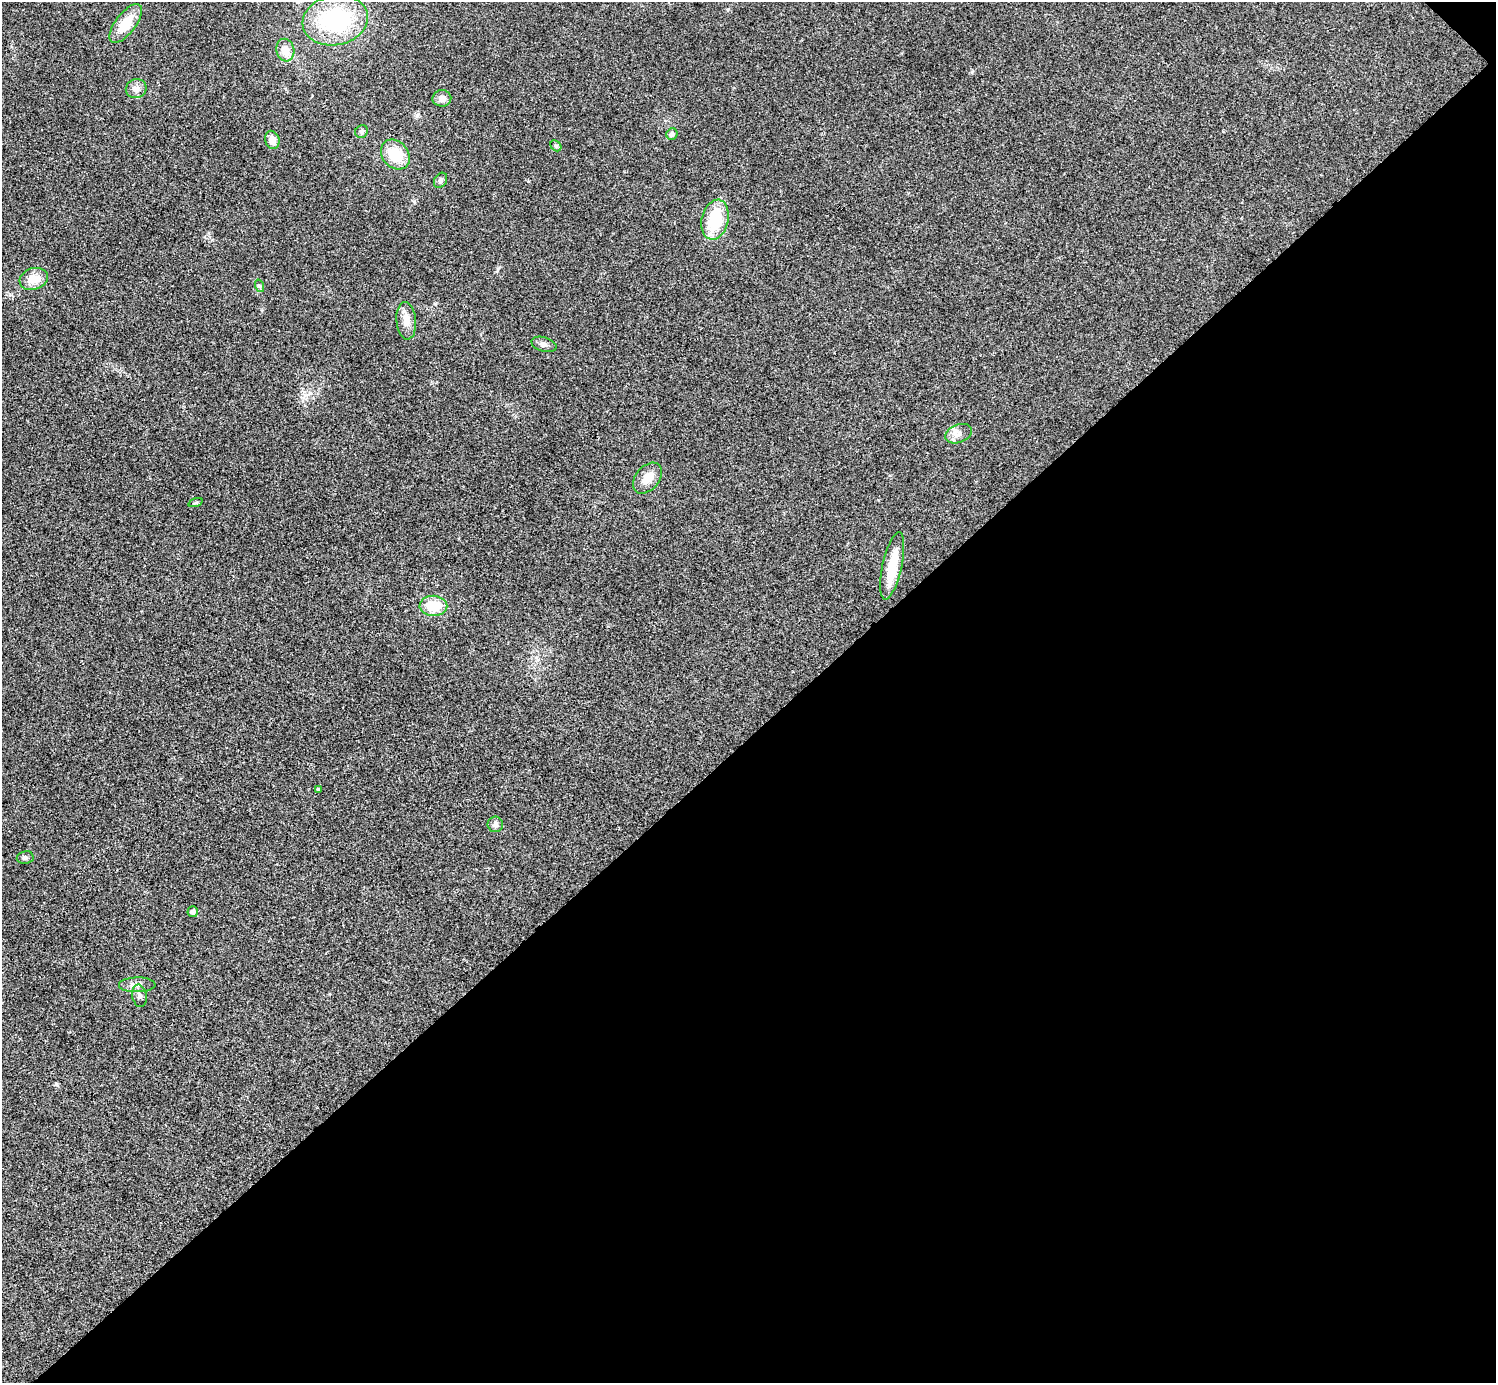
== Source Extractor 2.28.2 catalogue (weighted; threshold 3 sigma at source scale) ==
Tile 12 of 4 x 4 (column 4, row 3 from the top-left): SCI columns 4487-5980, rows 1682-3062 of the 5983 x 5983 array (HDU 1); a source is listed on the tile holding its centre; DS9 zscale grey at full resolution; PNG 1498 x 1385 px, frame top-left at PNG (2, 2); each listed source drawn as its Kron ellipse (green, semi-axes under 4 px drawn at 4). Shown black and unused: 47% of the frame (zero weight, under 3 of 4 exposures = <1% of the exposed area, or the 3 px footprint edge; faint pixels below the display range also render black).
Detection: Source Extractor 2.28.2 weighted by HDU 2 'WHT'; one run over the whole footprint, this tile lists its part. Background 0.0218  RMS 0.0056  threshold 0.0251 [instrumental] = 3 sigma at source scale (4.5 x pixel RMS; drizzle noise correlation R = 1.50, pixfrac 1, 0.05/0.05 arcsec/px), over >= 5 px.
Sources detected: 28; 1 inside a brighter listed object's ellipse — not listed separately; the other 27 listed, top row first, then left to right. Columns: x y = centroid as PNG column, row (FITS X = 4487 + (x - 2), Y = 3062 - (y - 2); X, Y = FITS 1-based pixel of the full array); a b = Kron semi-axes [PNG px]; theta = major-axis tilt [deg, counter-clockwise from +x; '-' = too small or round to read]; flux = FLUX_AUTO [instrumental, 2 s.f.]
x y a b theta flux
335 20 33 25 12 58
126 24 23 10 52 13
285 50 11 9 -81 6.4
136 89 10 9 - 3.4
442 98 9 8 - 3.4
362 131 7 6 - 1.2
672 134 6 5 - 1.7
272 140 9 7 -74 5.1
556 146 6 4 -46 0.81
395 154 16 13 -48 16
440 180 8 6 58 1.5
715 220 20 13 77 25
34 279 14 10 18 7.4
260 286 6 4 -71 0.82
406 321 19 9 -84 5.5
544 344 13 7 -18 2.3
958 434 14 9 20 3.6
648 478 17 11 50 7.1
195 503 7 3 19 0.64
892 566 34 9 78 15
433 606 14 10 -1 13
318 789 4 4 - 0.71
495 824 8 7 - 1.7
25 858 8 6 9 1.4
193 912 5 5 - 1.6
137 985 18 7 1 3.6
139 996 11 7 -80 2.1
Unlisted compact peaks at least as high as the median listed source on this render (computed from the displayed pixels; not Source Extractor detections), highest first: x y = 414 201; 972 72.